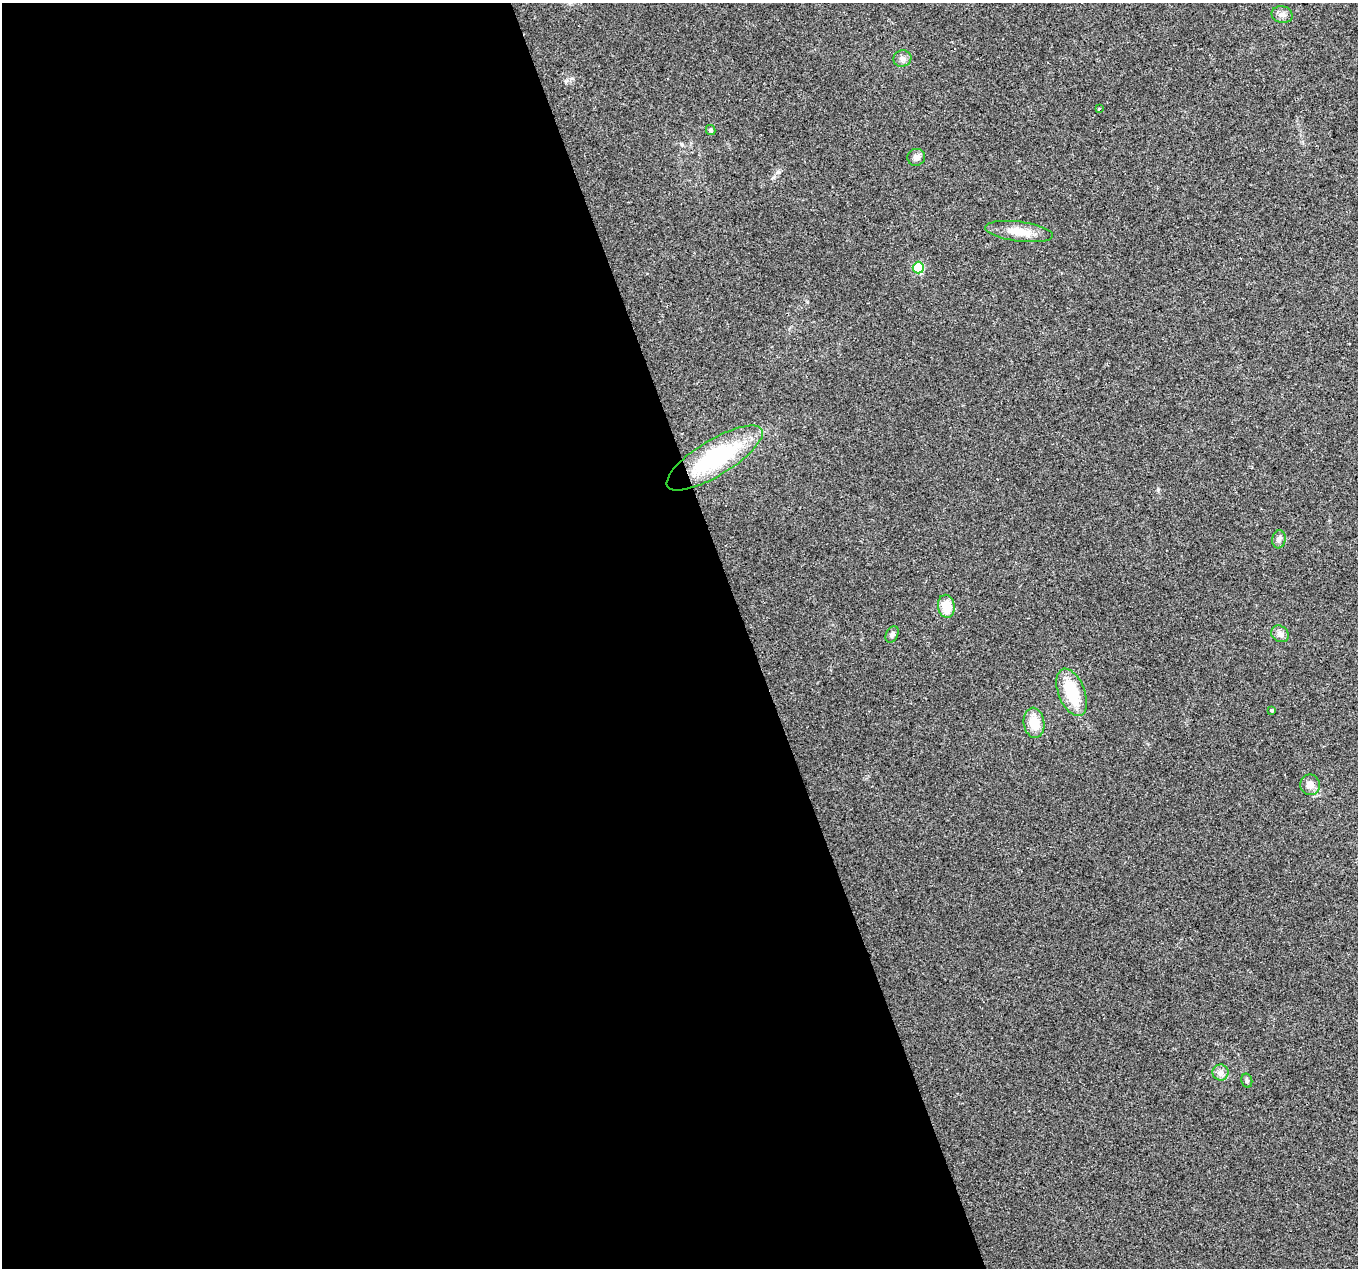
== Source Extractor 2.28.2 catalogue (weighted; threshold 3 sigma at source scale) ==
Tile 9 of 4 x 4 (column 1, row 3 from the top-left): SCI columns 1-1356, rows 1334-2599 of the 5425 x 5251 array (HDU 1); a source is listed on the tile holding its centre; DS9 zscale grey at full resolution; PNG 1360 x 1270 px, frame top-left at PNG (2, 3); each listed source drawn as its Kron ellipse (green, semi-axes under 4 px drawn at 4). Shown black and unused: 55% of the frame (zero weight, under 2 of 3 exposures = <1% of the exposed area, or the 3 px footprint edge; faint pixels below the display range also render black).
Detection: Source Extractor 2.28.2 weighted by HDU 2 'WHT'; one run over the whole footprint, this tile lists its part. Background 0.0515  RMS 0.0069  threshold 0.0311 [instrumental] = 3 sigma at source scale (4.5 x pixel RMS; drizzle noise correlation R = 1.50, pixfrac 1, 0.0396/0.0396 arcsec/px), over >= 5 px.
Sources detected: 18; all 18 listed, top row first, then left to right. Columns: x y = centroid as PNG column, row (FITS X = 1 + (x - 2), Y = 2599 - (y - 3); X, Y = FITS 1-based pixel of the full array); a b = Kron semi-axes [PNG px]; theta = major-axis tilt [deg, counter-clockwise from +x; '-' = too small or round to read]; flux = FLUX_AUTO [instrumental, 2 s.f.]
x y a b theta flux
1282 15 10 8 -13 3
902 58 9 8 - 2.9
1099 109 3 2 - 1.2
711 130 5 4 - 1.6
916 157 9 8 - 3.1
1019 232 34 10 -7 12
918 268 6 5 - 38
715 458 55 18 31 78
1279 539 9 6 82 2.2
946 606 11 8 -81 15
892 634 8 6 60 2.2
1280 634 9 7 -38 3.5
1072 692 25 13 -68 29
1272 710 3 3 - 1.6
1034 723 15 10 -83 13
1310 785 10 10 - 4.3
1220 1072 8 8 - 3.1
1247 1081 7 5 -77 1.4
Unlisted compact peaks at least as high as the median listed source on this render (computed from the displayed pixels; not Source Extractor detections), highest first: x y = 778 172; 1158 490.